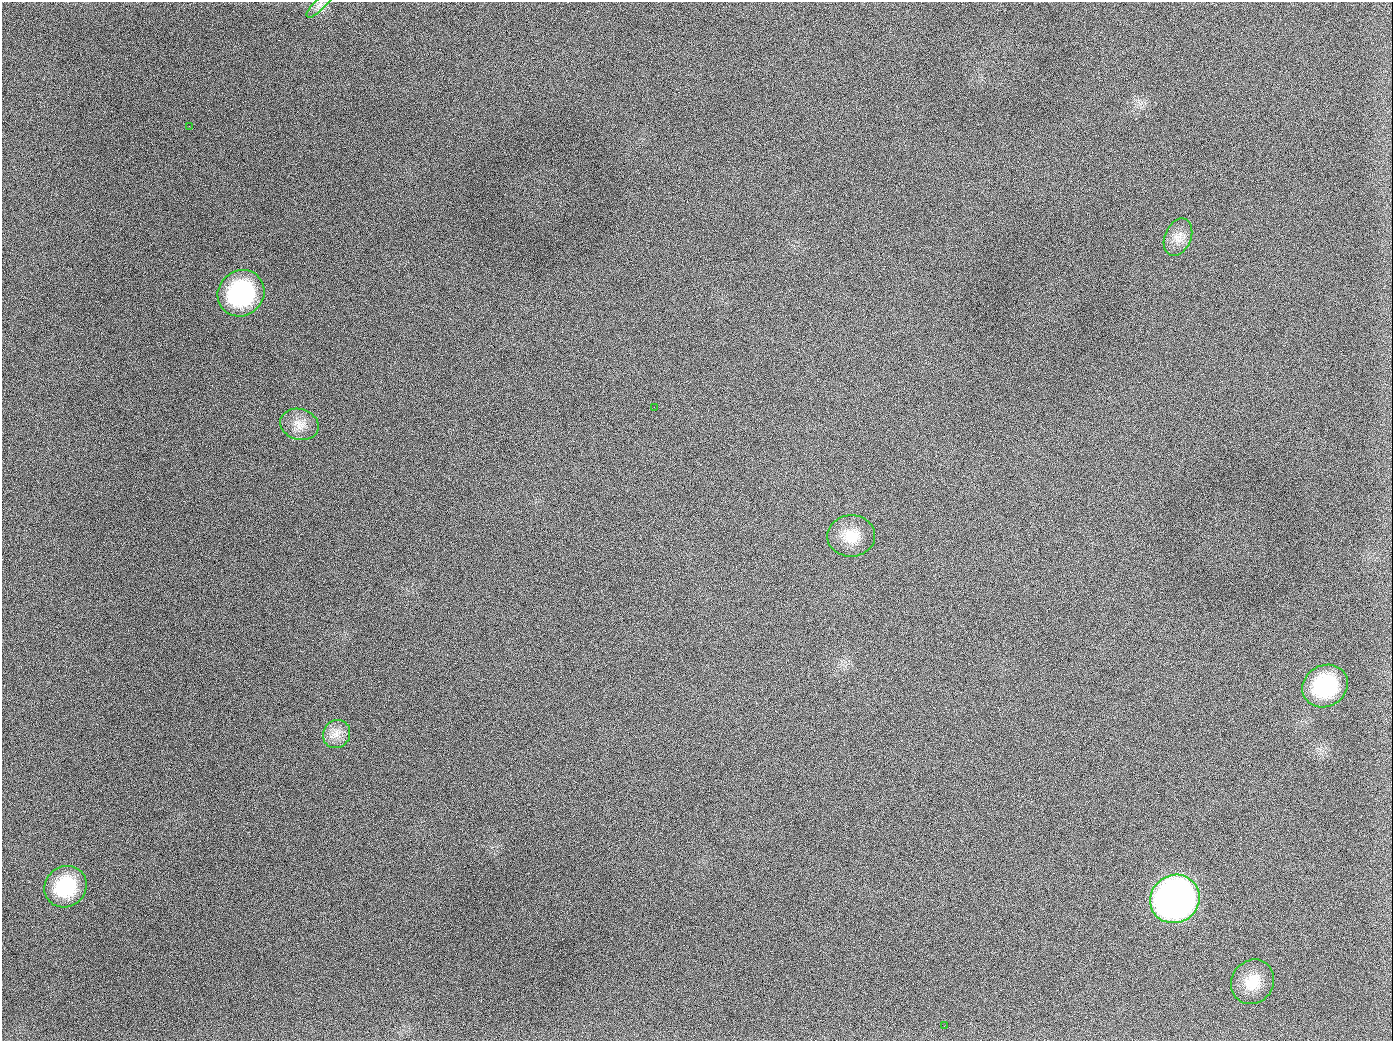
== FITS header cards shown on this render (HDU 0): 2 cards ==
NAXIS1  =                 1391
NAXIS2  =                 1039

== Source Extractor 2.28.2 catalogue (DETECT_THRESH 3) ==
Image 1391 x 1039 px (HDU 0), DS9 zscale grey, 1 PNG px = 1 image px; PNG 1395 x 1043 px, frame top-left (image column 1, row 1039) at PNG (2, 2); each listed source drawn as its Kron ellipse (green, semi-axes under 4 px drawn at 4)
Background 2010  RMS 82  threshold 246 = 3 sigma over >= 5 px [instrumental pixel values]
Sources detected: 13; all 13 listed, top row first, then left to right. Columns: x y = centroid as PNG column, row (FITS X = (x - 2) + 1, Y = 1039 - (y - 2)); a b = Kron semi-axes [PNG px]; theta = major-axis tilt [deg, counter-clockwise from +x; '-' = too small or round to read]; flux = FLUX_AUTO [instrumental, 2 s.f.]
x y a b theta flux
320 4 18 5 45 2.8e+04
189 126 2 2 - 5.7e+03
1178 237 19 13 67 6.9e+04
241 293 24 22 42 6.6e+05
654 407 2 2 - 3.2e+03
299 424 19 15 -17 7.9e+04
851 536 24 20 2 1.3e+05
1325 686 23 20 28 4.1e+05
337 734 14 13 - 6.5e+04
66 887 22 20 37 3.1e+05
1175 899 25 23 35 3.1e+06
1253 982 23 21 54 1.4e+05
944 1026 2 2 - 3.7e+03